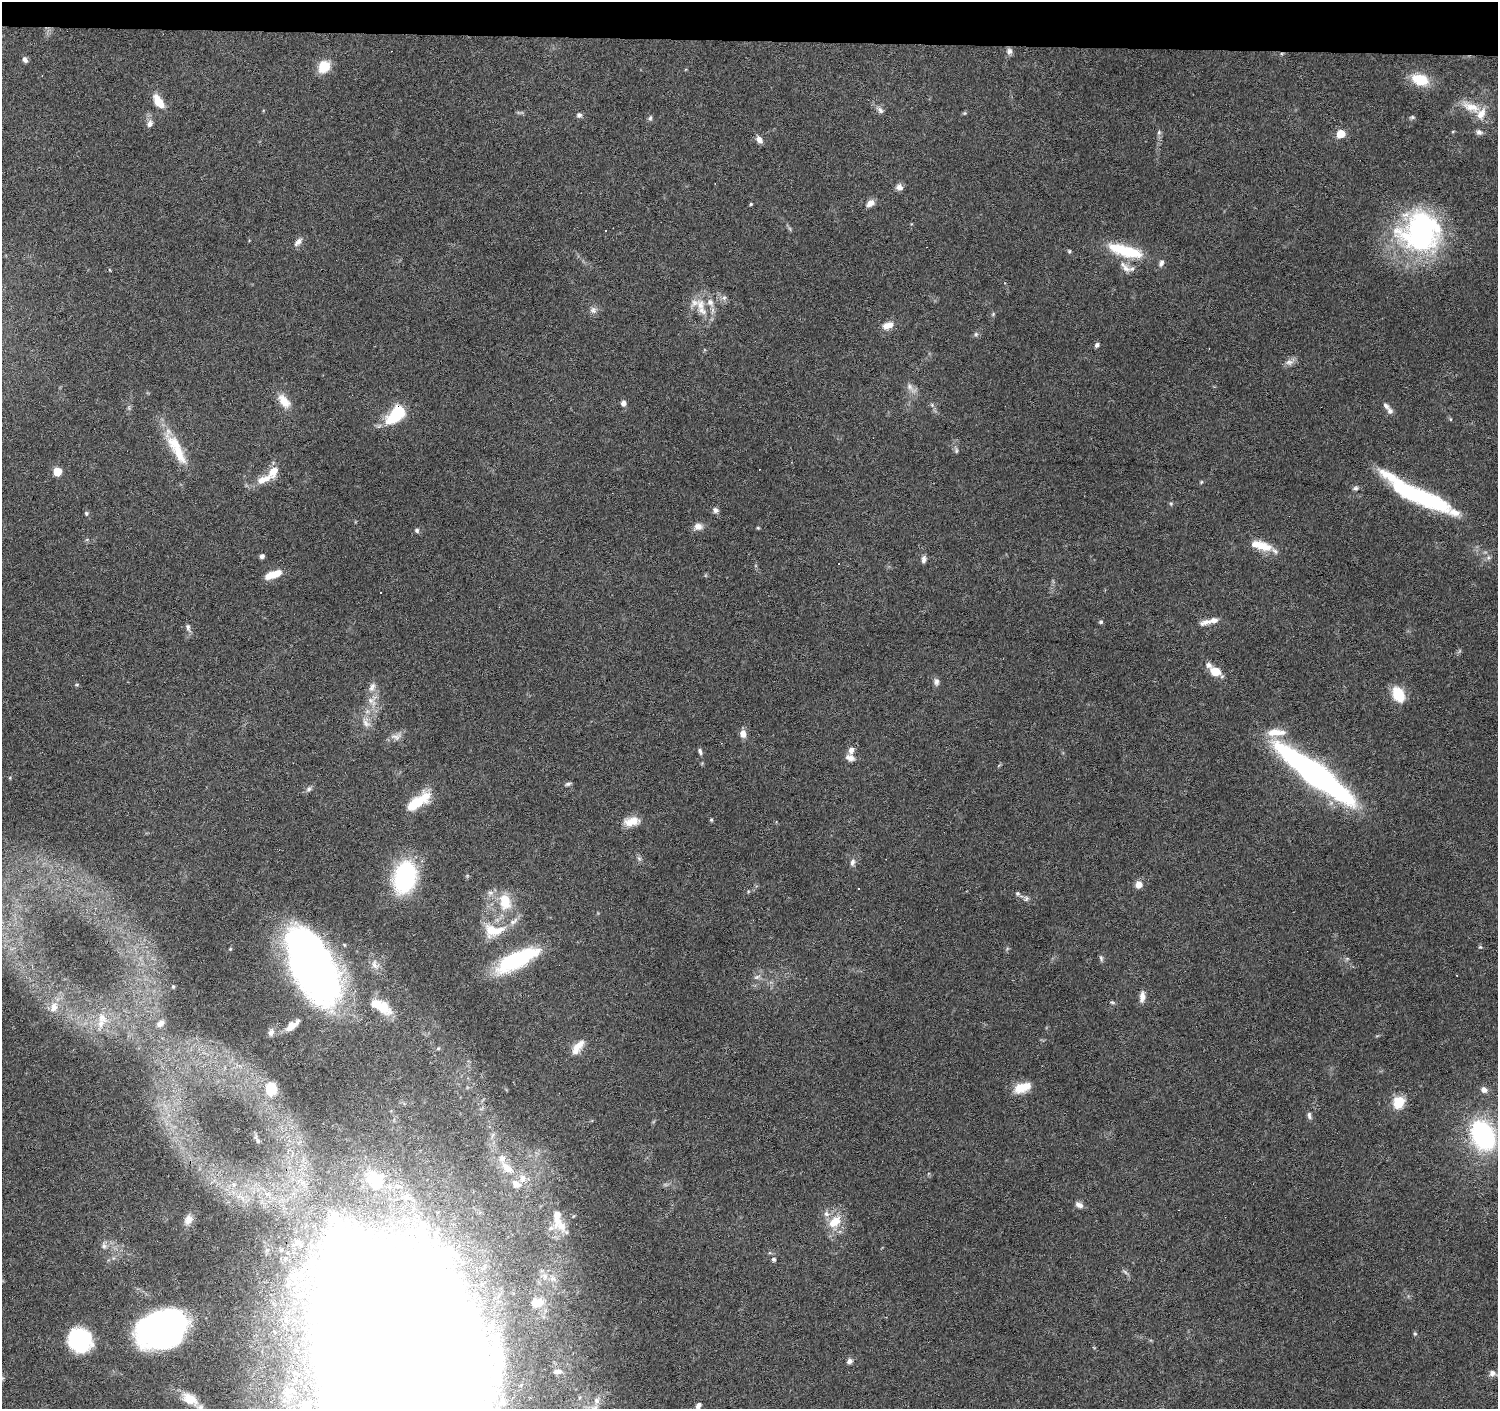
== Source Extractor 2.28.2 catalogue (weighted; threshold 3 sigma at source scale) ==
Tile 2 of 3 x 3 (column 2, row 1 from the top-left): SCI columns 1497-2992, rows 3043-4449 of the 4493 x 4730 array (HDU 1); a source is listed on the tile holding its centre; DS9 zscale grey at full resolution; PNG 1500 x 1411 px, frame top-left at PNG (2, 2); no overlay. Shown black and unused: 3% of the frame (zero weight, under 3 of 6 exposures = <1% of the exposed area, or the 3 px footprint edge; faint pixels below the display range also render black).
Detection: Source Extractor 2.28.2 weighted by HDU 2 'WHT'; one run over the whole footprint, this tile lists its part. Background 0.0874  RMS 0.0044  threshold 0.0182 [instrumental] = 3 sigma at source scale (4.09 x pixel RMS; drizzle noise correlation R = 1.36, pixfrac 0.8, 0.0396/0.0396 arcsec/px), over >= 5 px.
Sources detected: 194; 3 too faint to see at this stretch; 9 inside a brighter object's white glare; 12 cosmic-ray / hot-pixel residue — not listed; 34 inside a brighter listed object's ellipse — not listed separately; the other 136 listed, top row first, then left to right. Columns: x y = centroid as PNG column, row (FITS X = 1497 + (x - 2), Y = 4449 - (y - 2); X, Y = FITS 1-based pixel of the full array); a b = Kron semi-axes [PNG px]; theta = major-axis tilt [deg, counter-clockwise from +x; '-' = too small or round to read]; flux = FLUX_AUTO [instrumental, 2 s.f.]
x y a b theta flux
1009 51 8 8 - 1.6
25 60 8 6 -65 1.4
324 67 13 11 60 9.5
1420 80 20 13 -18 12
158 101 14 7 -55 8.7
1471 107 31 13 -22 8.8
880 110 11 7 -45 1.8
965 113 5 5 - 0.55
579 115 5 5 - 1.6
1412 117 8 5 0 0.77
650 118 8 5 79 0.91
150 124 9 7 66 2.1
1453 131 5 3 - 0.4
1479 132 9 7 -11 1.5
1159 133 7 5 71 1
1341 134 5 5 - 14
759 139 9 6 -55 2.7
899 187 9 8 - 2
870 203 10 7 35 3
751 204 4 3 - 0.57
606 231 3 2 - 0.43
1420 232 44 42 -17 98
298 242 13 7 45 2.1
1069 251 6 4 -67 0.58
1125 251 44 13 -15 21
1126 269 14 9 -54 3.2
110 270 5 3 - 0.34
724 298 9 6 48 1.4
700 305 18 13 -83 6.7
593 310 9 9 - 1.9
993 314 6 4 48 0.54
888 325 15 9 22 4.2
976 334 7 6 - 0.93
1097 345 6 5 - 1.1
1289 362 15 8 23 2.2
911 388 21 8 -43 2.9
284 401 20 11 -51 6.1
623 403 7 6 - 1.8
932 405 6 4 -48 0.78
1386 406 11 7 -49 1.6
129 408 7 4 -72 0.73
397 414 20 10 44 28
1450 419 5 3 - 0.42
177 449 47 13 -62 16
956 450 10 4 -86 0.87
57 472 5 5 - 14
263 480 22 9 22 6.5
1201 482 5 4 - 0.54
1355 488 8 6 12 1.1
1424 498 92 15 -29 64
1171 504 6 5 - 0.62
715 510 8 7 - 1.5
86 513 6 5 - 0.78
698 526 10 9 - 3
758 528 4 4 - 0.43
417 530 6 6 - 0.91
1262 546 22 12 -15 7
262 556 5 5 - 1.1
924 559 9 5 77 1.7
273 574 17 6 19 8.6
1101 622 6 5 - 0.76
1205 622 18 7 15 2.7
188 627 13 6 -73 1.5
1215 672 10 7 -31 8.4
936 682 10 7 -81 1.7
77 685 6 4 1 0.47
1398 694 14 9 -60 15
372 700 18 16 71 6.8
366 722 16 10 -64 4
1276 732 27 10 1 7.5
743 734 8 7 - 3.4
396 736 17 9 7 2.9
700 751 8 5 -70 1.1
850 758 12 8 -20 2.6
999 765 7 3 37 0.5
1316 774 71 15 -37 200
10 778 5 3 - 0.36
568 784 9 4 14 0.88
309 789 9 6 52 1.2
418 801 31 12 36 14
711 820 4 4 - 0.67
632 821 20 11 10 6.3
639 858 7 6 - 1.1
852 862 10 6 78 1.6
405 877 26 18 76 59
1139 885 6 6 - 5
859 888 3 3 - 0.79
1017 894 7 6 - 0.93
1026 898 8 7 - 1.3
505 902 25 17 -83 14
491 930 22 16 -76 10
1480 947 5 5 - 0.62
230 949 4 3 - 0.39
1101 958 10 5 -80 0.96
1347 959 7 4 0 0.69
516 960 47 16 27 43
375 965 16 10 -60 3.3
315 972 62 42 -58 200
757 977 11 5 18 1.4
173 987 4 3 - 0.48
1142 996 15 7 84 2.7
1112 1002 8 4 -14 0.67
380 1006 32 13 -28 13
54 1007 15 10 66 4.3
102 1018 17 11 -62 5.1
160 1024 9 6 35 2.1
292 1026 18 7 39 4.7
271 1032 9 6 77 1.7
578 1046 18 11 40 4.8
1022 1088 21 11 18 7.8
271 1089 12 9 88 13
1484 1090 8 7 - 2.3
1399 1102 13 12 - 9.4
1309 1115 10 5 -77 1.2
1483 1135 22 16 -64 78
258 1141 8 6 -76 1
507 1168 25 11 -39 8.7
233 1185 7 7 - 1.7
1079 1205 10 6 -30 2.1
557 1216 31 11 85 7.8
188 1220 11 8 66 2.9
835 1222 19 13 47 9.5
104 1245 13 8 80 1.9
774 1259 5 5 - 1
544 1276 12 10 -23 3.8
537 1303 25 17 11 12
163 1326 53 27 25 130
1415 1334 6 5 - 0.64
80 1340 22 20 -50 40
849 1361 7 6 - 1.8
394 1370 237 113 -78 2300
557 1371 16 10 4 4.7
1492 1373 10 8 -9 2.2
190 1399 20 11 -30 8.5
698 1406 9 6 62 2
594 1408 12 6 50 2
Overlapping masked pixels (flux is a lower limit): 2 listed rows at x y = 397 414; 394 1370
Isophote crosses this tile's border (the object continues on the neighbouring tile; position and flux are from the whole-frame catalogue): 3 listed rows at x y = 394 1370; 698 1406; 594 1408